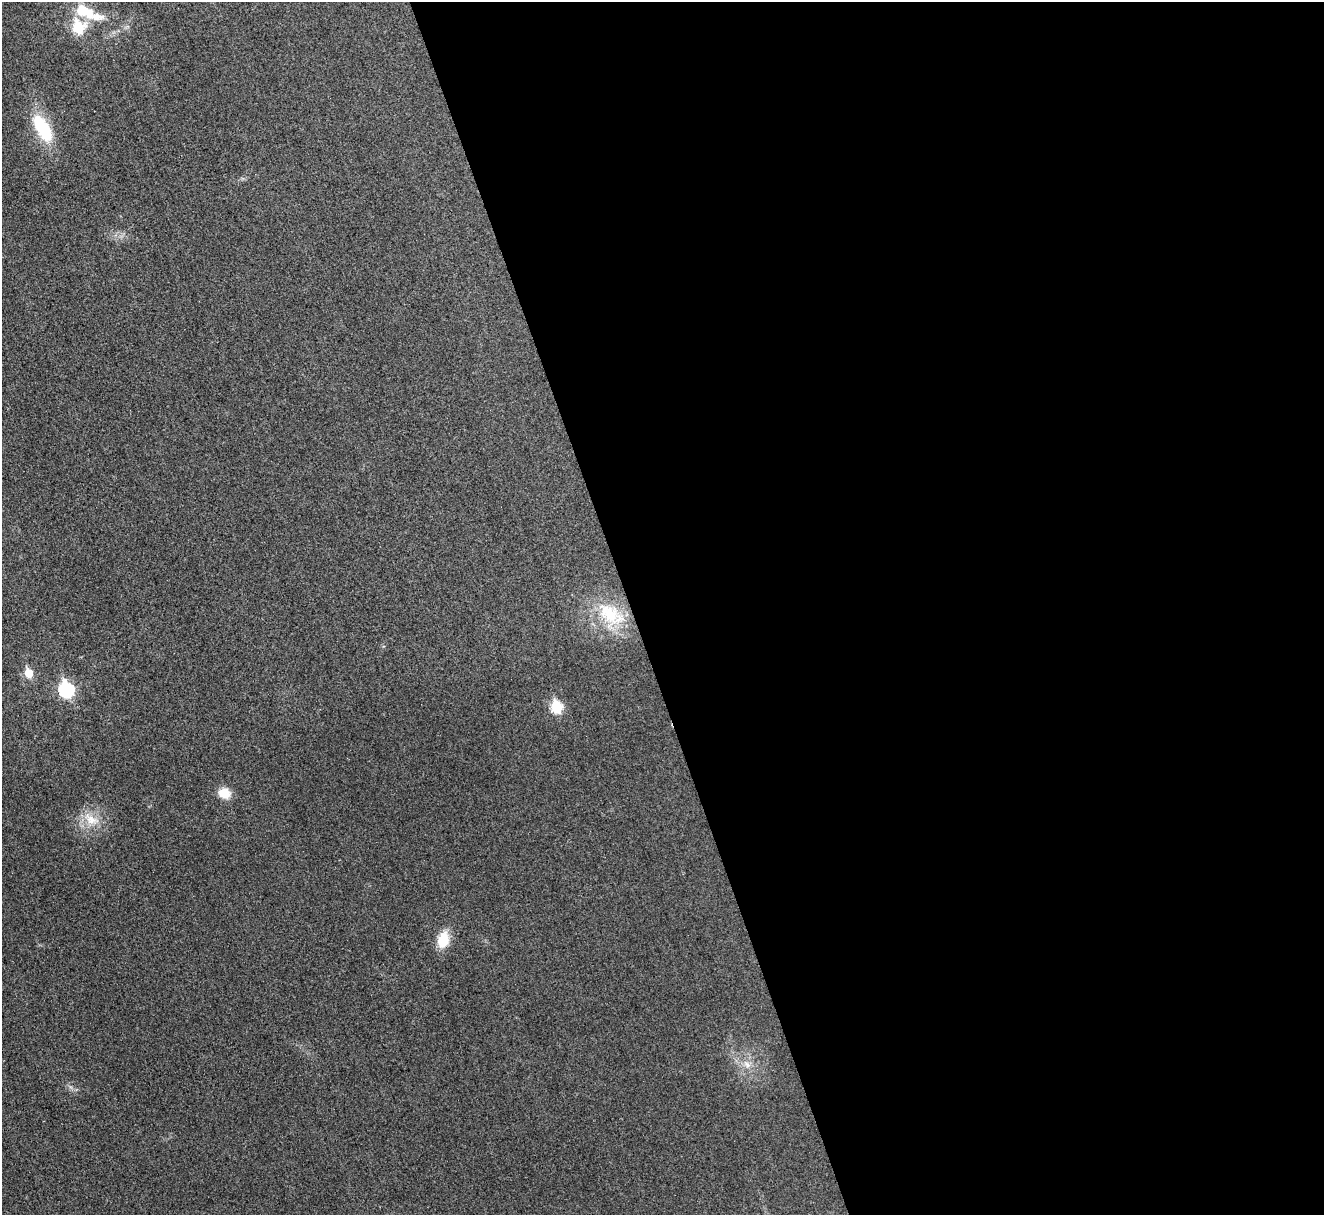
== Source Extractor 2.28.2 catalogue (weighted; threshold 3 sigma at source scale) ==
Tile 8 of 4 x 4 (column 4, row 2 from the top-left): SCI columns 3970-5291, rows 2583-3795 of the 5308 x 5290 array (HDU 1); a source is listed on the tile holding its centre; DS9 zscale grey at full resolution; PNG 1326 x 1217 px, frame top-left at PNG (2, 2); no overlay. Shown black and unused: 52% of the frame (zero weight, under 3 of 4 exposures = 1% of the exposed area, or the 3 px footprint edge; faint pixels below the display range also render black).
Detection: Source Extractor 2.28.2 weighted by HDU 2 'WHT'; one run over the whole footprint, this tile lists its part. Background 0.0693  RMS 0.0068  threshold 0.0307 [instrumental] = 3 sigma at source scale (4.5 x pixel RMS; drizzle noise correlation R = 1.50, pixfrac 1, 0.05/0.05 arcsec/px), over >= 5 px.
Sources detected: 12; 1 inside a brighter listed object's ellipse — not listed separately; the other 11 listed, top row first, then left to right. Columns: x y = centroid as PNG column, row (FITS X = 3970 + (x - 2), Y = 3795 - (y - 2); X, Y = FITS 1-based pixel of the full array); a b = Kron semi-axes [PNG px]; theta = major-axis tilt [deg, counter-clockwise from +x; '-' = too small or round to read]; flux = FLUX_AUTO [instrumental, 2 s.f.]
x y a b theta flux
83 11 25 13 -27 22
78 27 7 7 - 42
42 128 33 14 -59 37
610 615 43 27 -41 41
28 673 6 5 - 19
66 689 8 7 - 110
556 707 8 6 -76 47
224 793 13 11 -19 11
91 819 25 13 -30 13
443 940 21 14 77 14
747 1064 13 7 -46 5.1